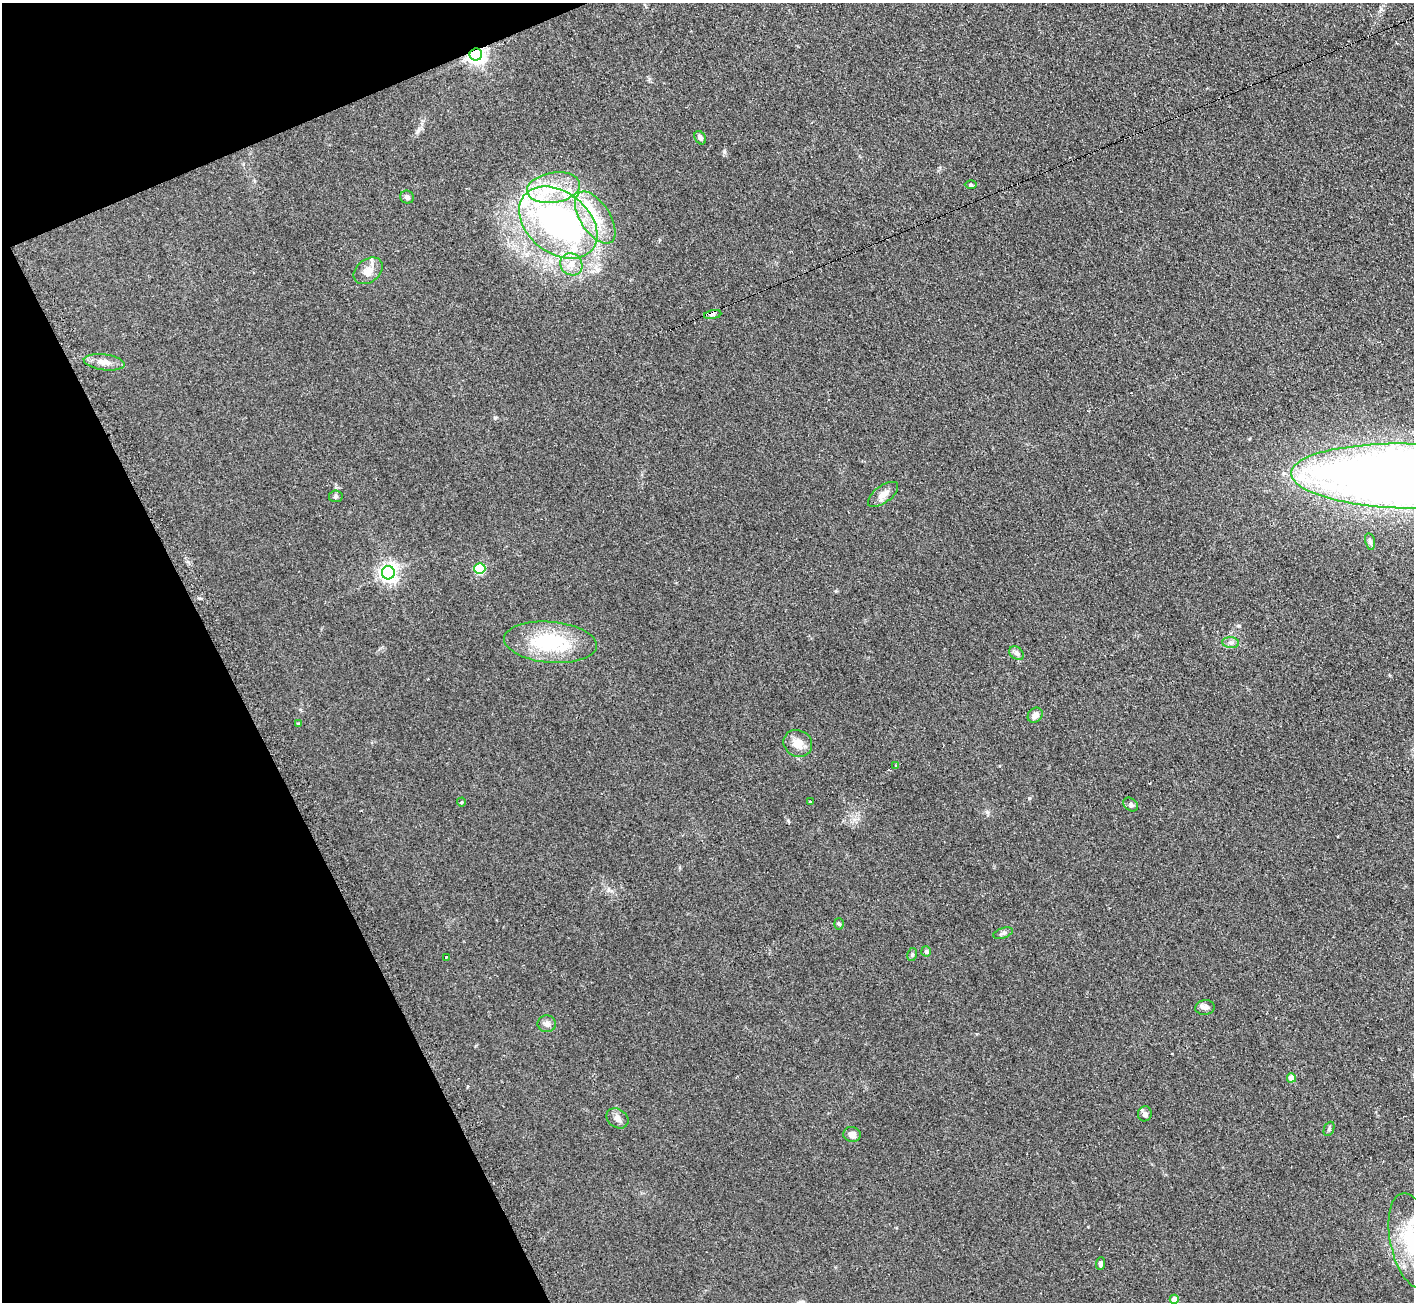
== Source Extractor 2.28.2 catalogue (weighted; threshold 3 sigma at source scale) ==
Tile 5 of 4 x 4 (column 1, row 2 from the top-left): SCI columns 8-1419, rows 2755-4054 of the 5674 x 5646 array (HDU 1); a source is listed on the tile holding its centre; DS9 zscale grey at full resolution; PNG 1416 x 1304 px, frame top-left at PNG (2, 3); each listed source drawn as its Kron ellipse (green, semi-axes under 4 px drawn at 4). Shown black and unused: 20% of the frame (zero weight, under 2 of 3 exposures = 2% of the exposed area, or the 3 px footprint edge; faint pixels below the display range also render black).
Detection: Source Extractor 2.28.2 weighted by HDU 2 'WHT'; one run over the whole footprint, this tile lists its part. Background 0.123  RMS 0.012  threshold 0.0526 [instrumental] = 3 sigma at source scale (4.5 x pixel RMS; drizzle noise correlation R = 1.50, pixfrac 1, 0.05/0.05 arcsec/px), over >= 5 px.
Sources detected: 52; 1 inside a brighter object's white glare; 3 cosmic-ray / hot-pixel residue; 1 long thin detection or spike segment (spike, bleed or trail) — neither listed nor drawn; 5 inside a brighter listed object's ellipse — not listed separately; the other 42 listed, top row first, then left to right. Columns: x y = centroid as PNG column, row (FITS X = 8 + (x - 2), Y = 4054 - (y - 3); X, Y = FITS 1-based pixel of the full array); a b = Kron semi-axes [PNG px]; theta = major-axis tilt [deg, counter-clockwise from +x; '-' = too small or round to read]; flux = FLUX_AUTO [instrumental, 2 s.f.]
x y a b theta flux
476 55 6 6 - 580
700 138 7 5 -56 4.2
971 185 6 4 -1 1.6
553 188 27 15 9 39
407 197 7 6 - 3
595 217 29 15 -57 36
558 223 44 30 -38 330
571 264 12 10 -45 12
368 271 16 11 36 11
713 315 9 4 9 3
104 362 20 8 -7 9.4
1406 476 115 32 -1 2100
883 494 18 8 37 9.3
336 496 6 6 - 2.4
1370 541 8 5 -78 2.9
480 568 5 5 - 100
388 573 6 6 - 500
550 642 46 20 -5 83
1231 643 8 5 -5 3.7
1017 653 8 6 -37 3.5
1035 715 8 6 46 6.2
298 724 4 3 - 1.4
798 743 14 13 - 14
895 766 4 3 - 2.1
461 802 4 4 - 1.1
810 802 3 3 - 2.1
1131 805 8 6 -35 3.1
839 924 5 5 - 1.9
1003 933 10 5 19 3.3
926 951 5 5 - 2.4
912 955 6 4 80 1.8
446 957 3 3 - 1.7
1205 1007 9 7 9 4.6
547 1024 9 8 - 5.2
1291 1078 4 4 - 22
1145 1114 7 7 - 3.4
617 1118 12 9 -35 6.1
1329 1129 7 5 66 2
852 1134 9 7 -8 6.2
1412 1240 48 21 -78 79
1100 1264 6 4 85 2.8
1174 1299 4 4 - 14
Overlapping masked pixels (flux is a lower limit): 1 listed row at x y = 476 55
Isophote crosses this tile's border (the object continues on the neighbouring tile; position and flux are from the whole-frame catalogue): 2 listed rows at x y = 1406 476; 1412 1240
Unlisted compact peaks at least as high as the median listed source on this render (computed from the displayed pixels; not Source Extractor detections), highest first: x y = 724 152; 1029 798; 1239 626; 199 598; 495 418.